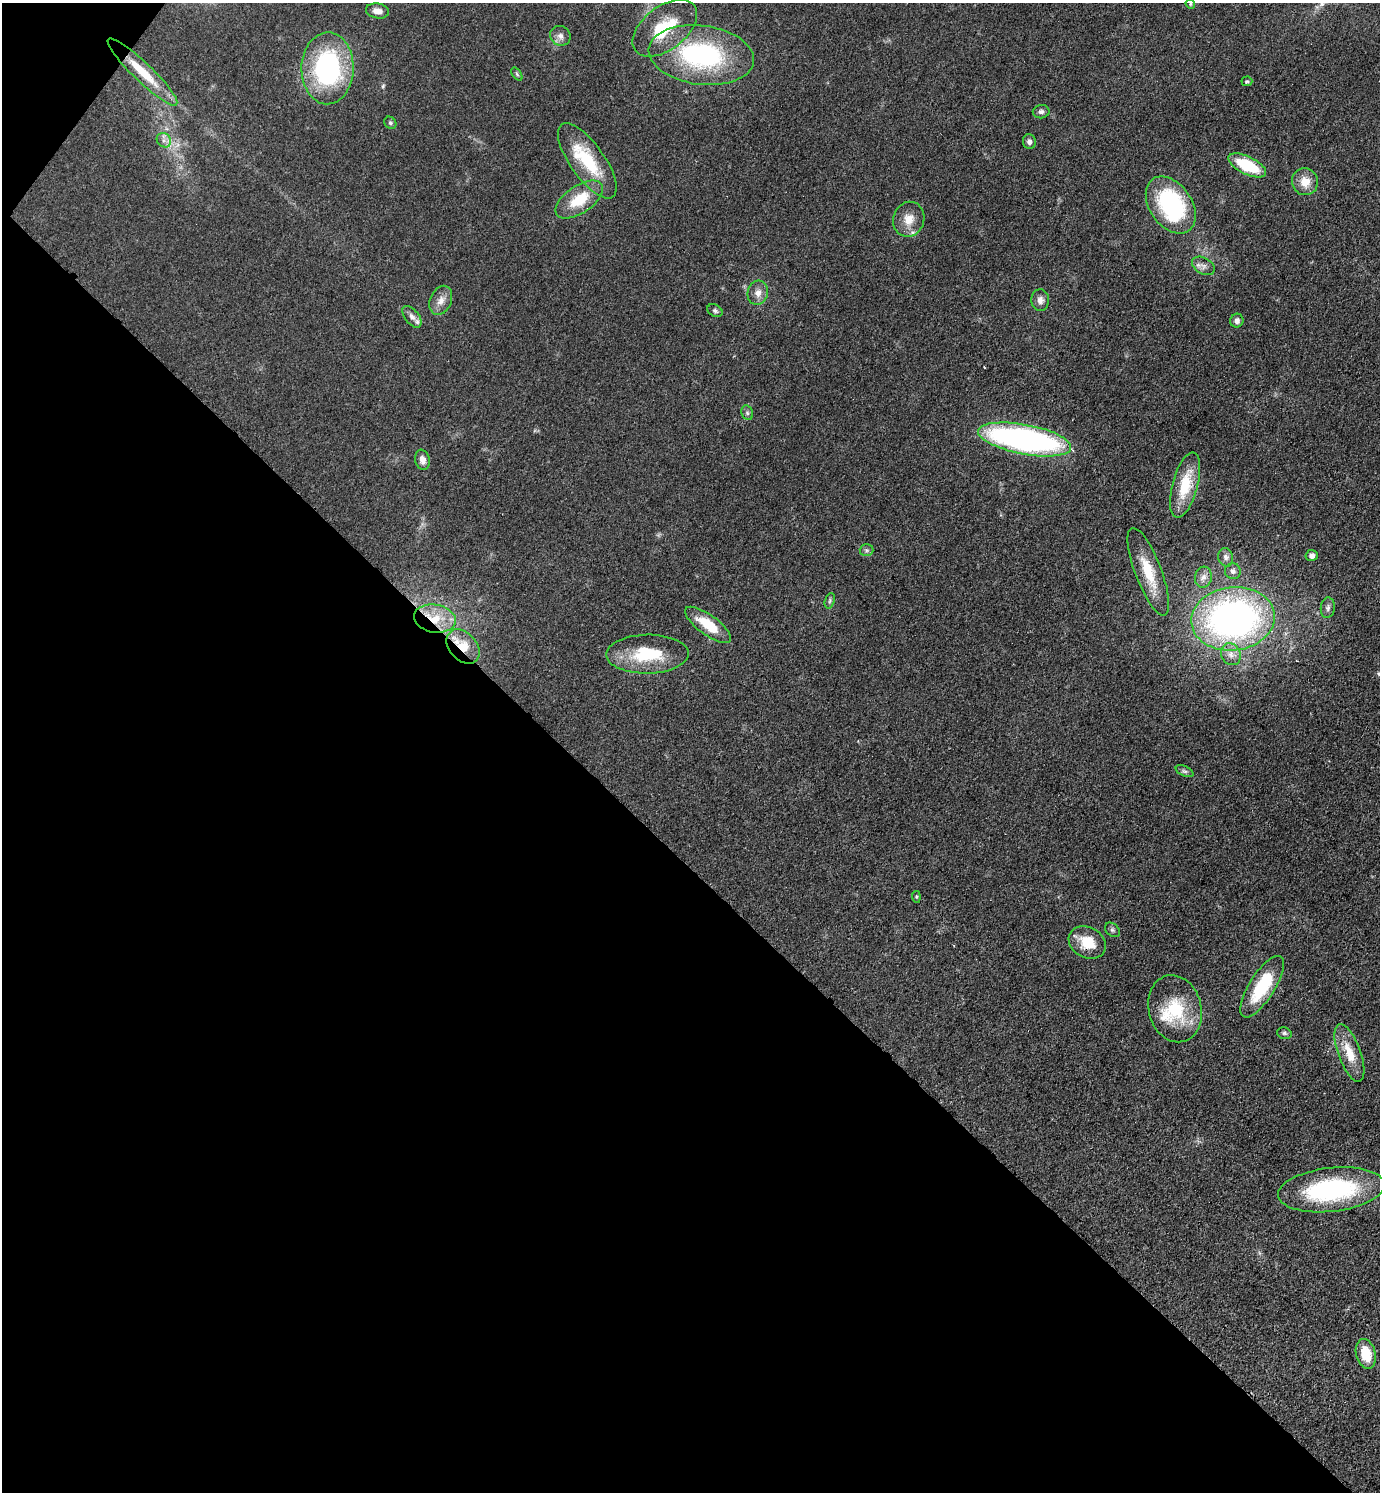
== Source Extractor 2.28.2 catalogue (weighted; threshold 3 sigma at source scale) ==
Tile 9 of 4 x 4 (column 1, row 3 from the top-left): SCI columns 298-1675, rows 1492-2981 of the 5965 x 5962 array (HDU 1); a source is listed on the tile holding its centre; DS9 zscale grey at full resolution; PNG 1382 x 1494 px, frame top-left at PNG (2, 3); each listed source drawn as its Kron ellipse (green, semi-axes under 4 px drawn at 4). Shown black and unused: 43% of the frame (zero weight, under 3 of 4 exposures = <1% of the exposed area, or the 3 px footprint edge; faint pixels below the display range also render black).
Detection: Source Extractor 2.28.2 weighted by HDU 2 'WHT'; one run over the whole footprint, this tile lists its part. Background 0.0772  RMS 0.0065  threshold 0.0295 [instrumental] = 3 sigma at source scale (4.5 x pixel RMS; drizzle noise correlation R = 1.50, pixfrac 1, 0.05/0.05 arcsec/px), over >= 5 px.
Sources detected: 59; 1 cosmic-ray / hot-pixel residue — neither listed nor drawn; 4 inside a brighter listed object's ellipse — not listed separately; the other 54 listed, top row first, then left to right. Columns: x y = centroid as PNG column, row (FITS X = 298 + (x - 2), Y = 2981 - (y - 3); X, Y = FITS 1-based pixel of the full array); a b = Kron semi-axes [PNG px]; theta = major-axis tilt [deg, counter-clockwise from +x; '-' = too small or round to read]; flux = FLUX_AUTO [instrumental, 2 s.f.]
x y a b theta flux
1190 4 5 4 - 0.76
377 11 12 7 -10 4.2
665 28 37 21 38 29
560 36 10 9 - 3.6
701 55 53 29 -7 98
328 68 36 26 89 96
142 72 47 9 -44 24
517 74 7 4 -54 1
1247 81 5 5 - 0.92
1041 112 8 6 10 1.9
390 123 6 5 - 1.2
164 140 8 6 -46 2.7
1029 142 7 6 - 2.1
587 161 44 17 -54 34
1247 165 20 9 -26 30
1305 182 13 13 - 9.3
579 200 27 13 34 21
1171 205 32 21 -55 82
909 219 17 15 72 9.5
1203 266 12 8 -29 3.6
758 293 12 10 75 5.2
441 300 15 10 67 5.6
1040 300 11 9 -87 3.7
715 311 8 6 -29 1.6
412 317 13 7 -51 3.3
1237 321 7 6 - 2.8
747 413 7 5 -69 1.5
1025 439 47 15 -11 200
422 460 10 7 -78 3.9
1185 485 33 12 75 25
867 550 7 6 - 1.4
1312 555 6 5 - 3.1
1226 557 9 7 -75 2.7
1233 571 8 8 - 2.7
1148 572 47 13 -69 21
1203 577 10 8 82 3.9
830 601 8 4 71 1.3
1328 608 10 7 84 2.3
435 619 21 14 -9 17
1233 619 42 31 7 260
708 625 27 10 -36 20
463 647 19 13 -48 14
647 654 41 19 1 33
1231 654 11 9 -62 4.7
1184 771 9 5 -26 1.6
916 897 6 4 -84 0.81
1112 930 8 6 -41 1.4
1087 942 19 15 -28 16
1262 987 35 12 58 36
1175 1009 34 26 -75 34
1284 1033 7 5 -15 1.4
1349 1053 30 11 -70 15
1331 1190 53 22 6 87
1366 1354 15 9 -75 16
Overlapping masked pixels (flux is a lower limit): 2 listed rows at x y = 435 619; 463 647